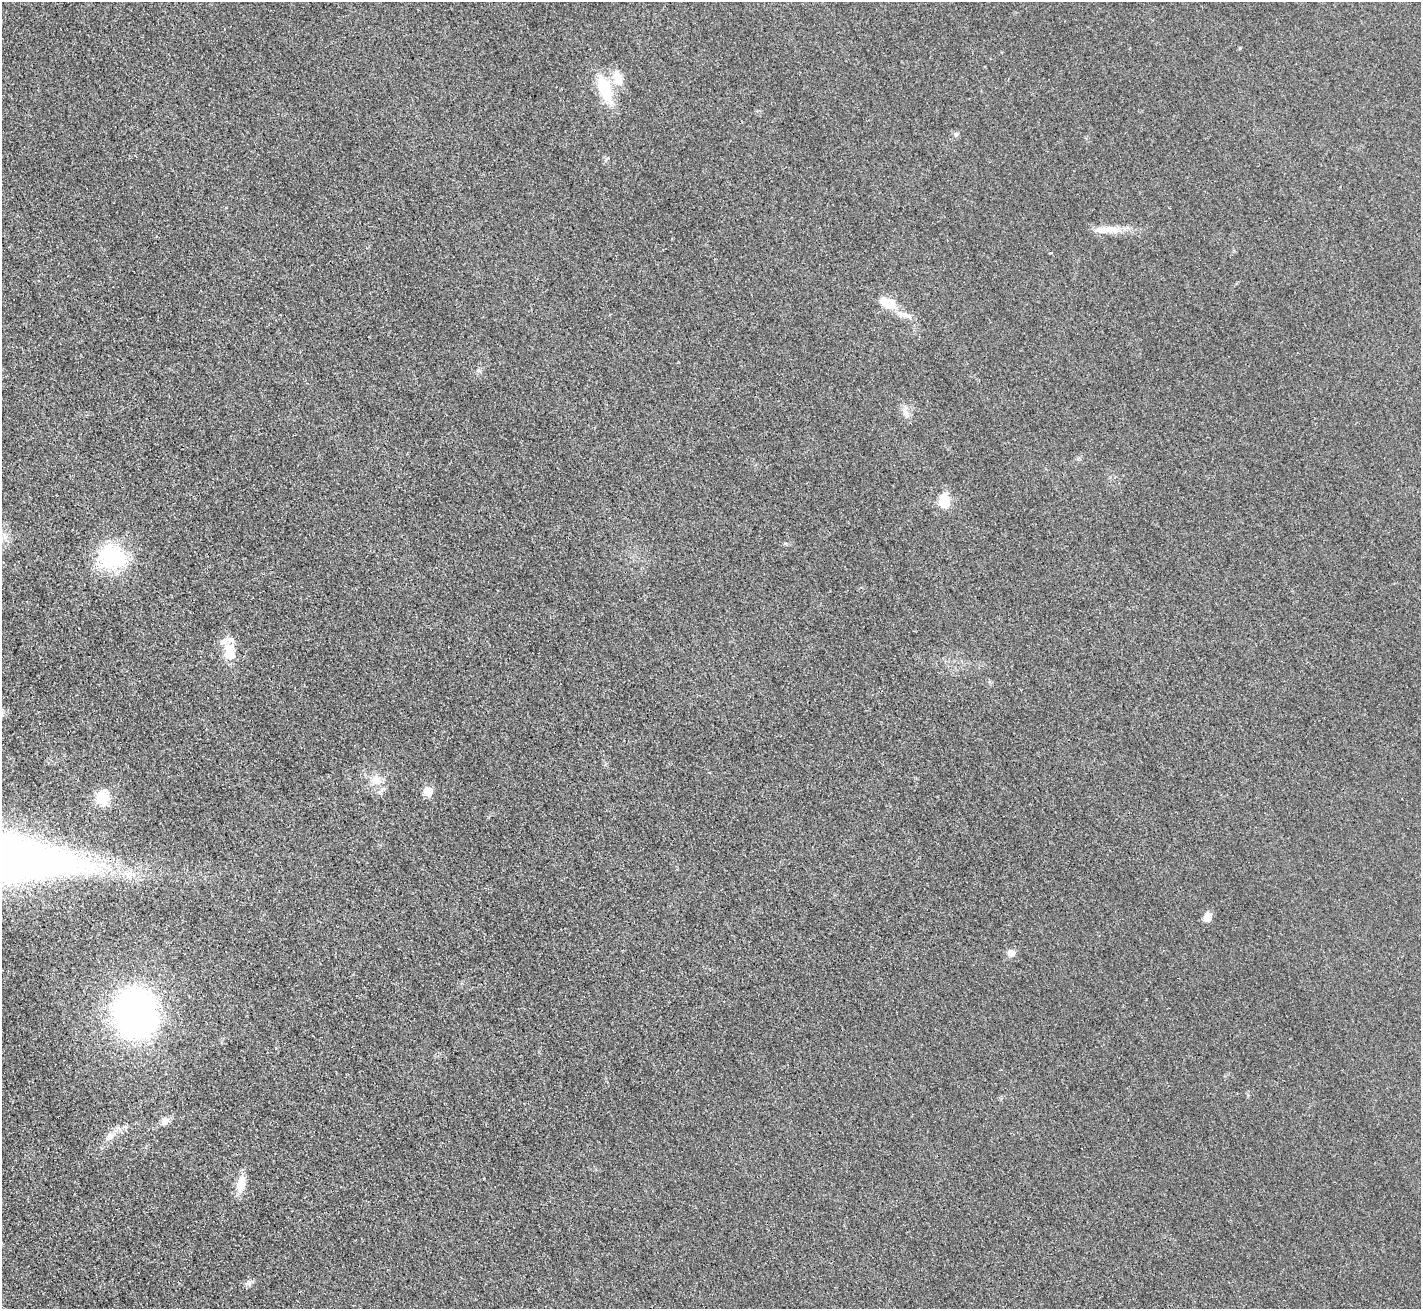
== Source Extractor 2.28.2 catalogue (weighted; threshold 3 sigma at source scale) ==
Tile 7 of 4 x 4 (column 3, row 2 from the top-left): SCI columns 2859-4277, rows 2927-4233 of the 5718 x 5712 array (HDU 1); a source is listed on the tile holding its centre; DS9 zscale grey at full resolution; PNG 1423 x 1311 px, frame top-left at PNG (2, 2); no overlay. Shown black and unused: <1% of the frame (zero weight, under 3 of 4 exposures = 2% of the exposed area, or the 3 px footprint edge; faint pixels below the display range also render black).
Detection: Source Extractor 2.28.2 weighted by HDU 2 'WHT'; one run over the whole footprint, this tile lists its part. Background 0.0266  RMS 0.0058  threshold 0.0261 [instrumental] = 3 sigma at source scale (4.5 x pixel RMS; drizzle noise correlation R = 1.50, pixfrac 1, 0.05/0.05 arcsec/px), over >= 5 px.
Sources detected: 20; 1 inside a brighter listed object's ellipse — not listed separately; the other 19 listed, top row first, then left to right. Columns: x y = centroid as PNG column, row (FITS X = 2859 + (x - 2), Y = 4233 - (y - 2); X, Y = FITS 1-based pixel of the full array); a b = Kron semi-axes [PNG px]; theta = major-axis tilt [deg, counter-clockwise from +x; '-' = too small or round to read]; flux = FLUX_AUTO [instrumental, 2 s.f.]
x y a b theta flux
618 78 23 12 -77 9.2
605 90 33 13 -68 25
956 134 6 4 18 0.9
1108 229 39 8 0 9.6
888 303 23 12 -19 11
906 413 12 7 -64 3.5
945 501 21 14 -84 9.4
112 557 36 31 -4 42
230 652 27 16 -78 12
376 780 14 11 -31 6.2
428 791 6 6 - 14
103 798 13 13 - 13
1207 917 11 7 63 5.4
1011 953 9 8 - 3.6
135 1012 36 31 -83 240
165 1121 12 8 43 3.1
110 1136 11 9 44 3.8
241 1184 21 10 76 9.3
249 1283 9 5 15 1.8
Unlisted compact peaks at least as high as the median listed source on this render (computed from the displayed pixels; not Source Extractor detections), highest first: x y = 1240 48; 785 543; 479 371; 1051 253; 608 158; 484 1178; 276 1048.